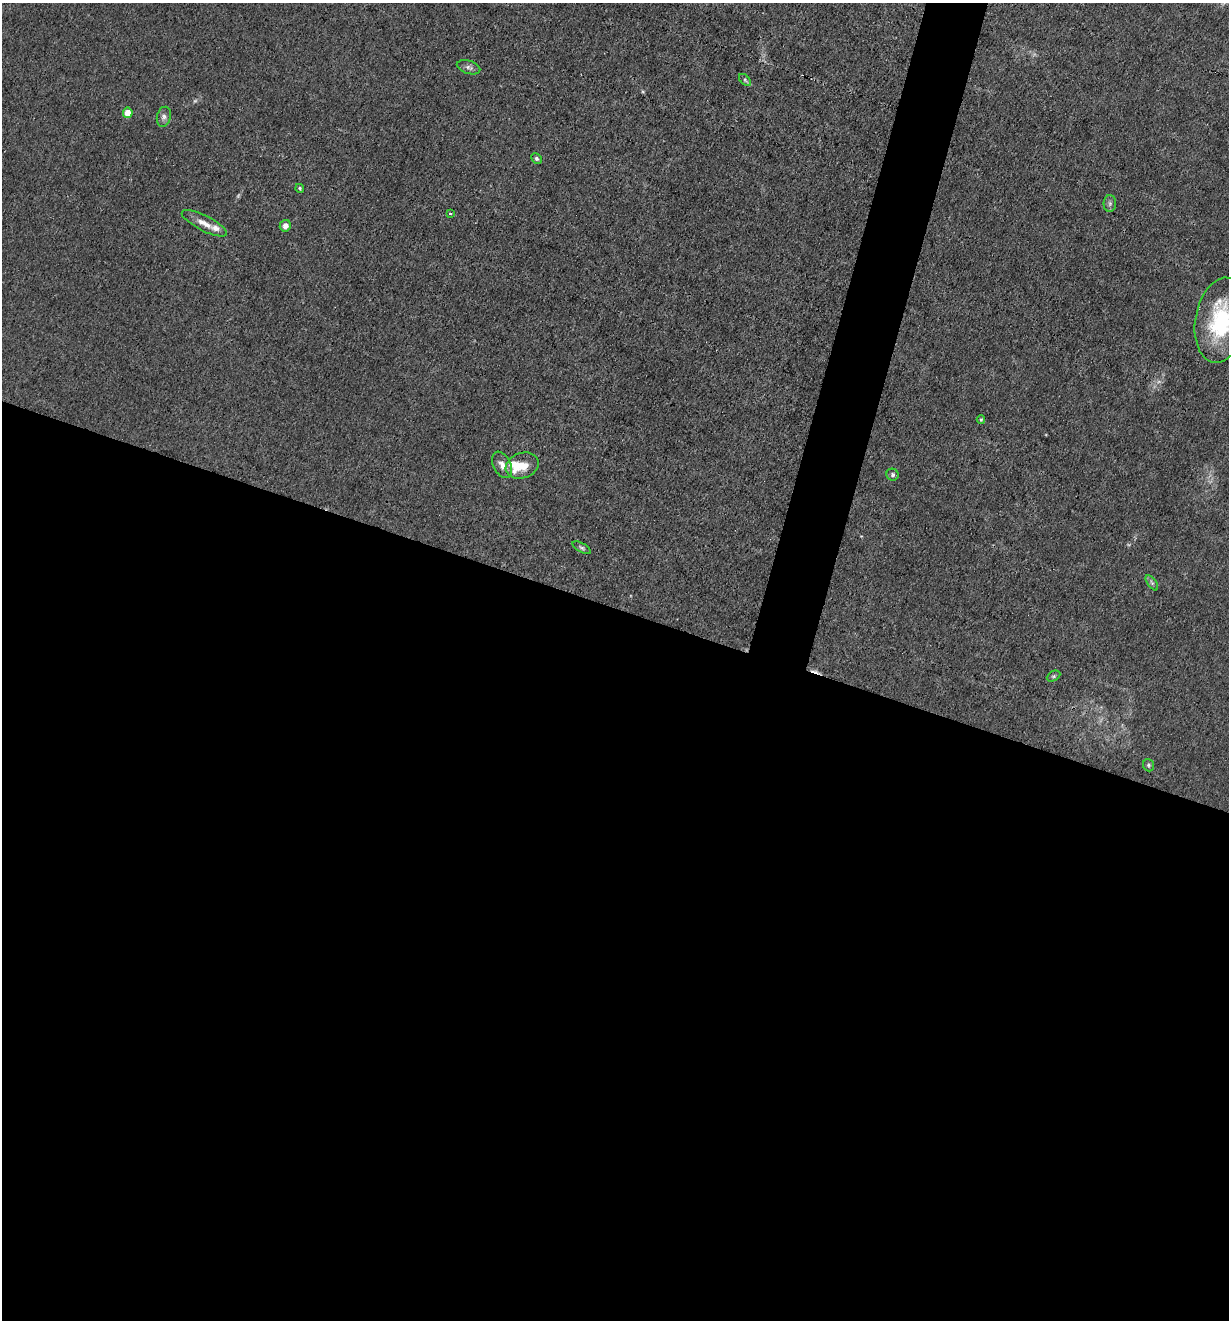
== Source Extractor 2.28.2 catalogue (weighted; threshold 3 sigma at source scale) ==
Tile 14 of 4 x 4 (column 2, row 4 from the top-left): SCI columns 1357-2583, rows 1-1318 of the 5293 x 5273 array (HDU 1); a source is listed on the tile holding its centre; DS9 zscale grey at full resolution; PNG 1231 x 1322 px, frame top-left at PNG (2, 3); each listed source drawn as its Kron ellipse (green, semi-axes under 4 px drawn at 4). Shown black and unused: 57% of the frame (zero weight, under 3 of 4 exposures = <1% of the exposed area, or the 3 px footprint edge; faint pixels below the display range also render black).
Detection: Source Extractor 2.28.2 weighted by HDU 2 'WHT'; one run over the whole footprint, this tile lists its part. Background 0.0242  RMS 0.003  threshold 0.0133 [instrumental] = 3 sigma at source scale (4.5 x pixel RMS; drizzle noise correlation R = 1.50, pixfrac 1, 0.05/0.05 arcsec/px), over >= 5 px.
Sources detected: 24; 2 too faint to see at this stretch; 1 cosmic-ray / hot-pixel residue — neither listed nor drawn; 2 inside a brighter listed object's ellipse — not listed separately; the other 19 listed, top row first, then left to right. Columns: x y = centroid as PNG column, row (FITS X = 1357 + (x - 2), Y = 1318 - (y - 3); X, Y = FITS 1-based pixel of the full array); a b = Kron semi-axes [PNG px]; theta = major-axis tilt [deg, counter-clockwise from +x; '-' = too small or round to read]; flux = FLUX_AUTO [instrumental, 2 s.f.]
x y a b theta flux
468 67 12 6 -17 1.2
745 80 7 4 -46 0.61
128 113 5 4 - 5.2
164 117 10 7 76 1.1
536 158 6 4 -47 0.63
300 188 4 3 - 0.4
1110 203 8 6 90 0.84
450 214 3 3 - 0.43
204 223 25 7 -27 3.1
285 226 6 5 - 1.5
1221 320 43 26 79 29
981 420 4 3 - 0.4
502 465 14 8 -64 2.4
522 465 17 12 19 5
892 475 6 5 - 0.76
582 548 10 4 -30 0.66
1152 583 9 4 -55 0.68
1054 676 7 5 27 0.53
1149 765 6 5 - 0.57
Isophote crosses this tile's border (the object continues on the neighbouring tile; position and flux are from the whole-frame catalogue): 1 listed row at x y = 1221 320